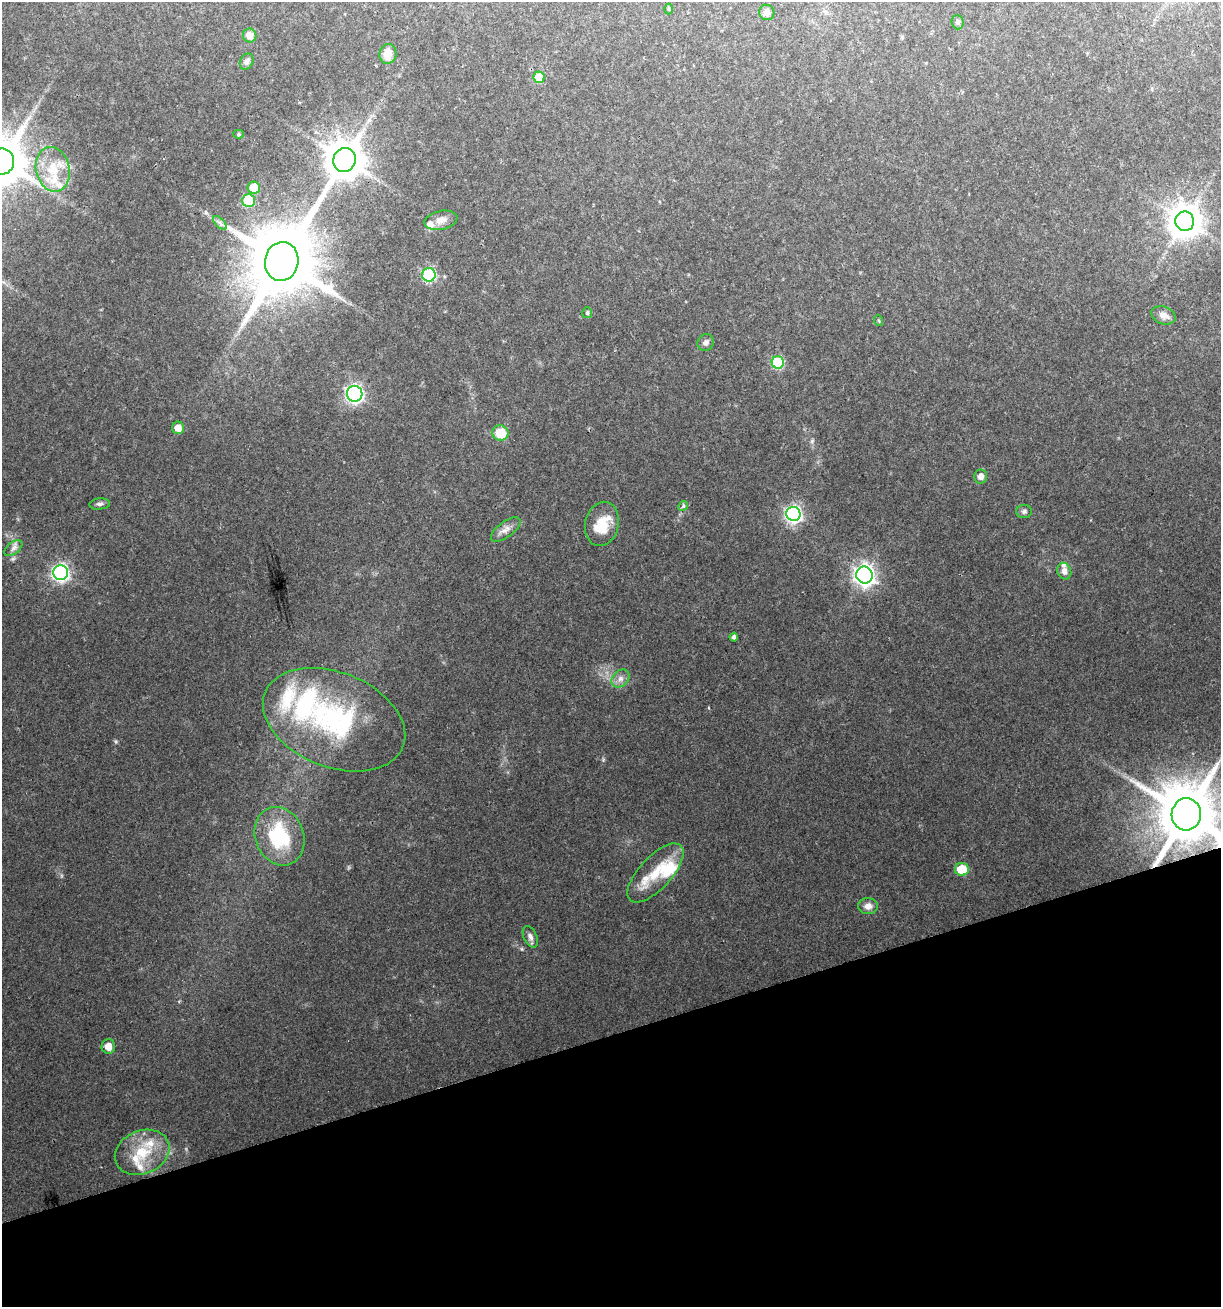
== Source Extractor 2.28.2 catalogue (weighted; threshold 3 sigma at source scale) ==
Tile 14 of 4 x 4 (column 2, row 4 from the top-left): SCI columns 1270-2488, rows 1-1305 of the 5026 x 5219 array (HDU 1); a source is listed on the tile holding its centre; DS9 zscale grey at full resolution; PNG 1223 x 1309 px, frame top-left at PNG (2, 2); each listed source drawn as its Kron ellipse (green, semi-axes under 4 px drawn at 4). Shown black and unused: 21% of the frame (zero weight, under 2 of 3 exposures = <1% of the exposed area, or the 3 px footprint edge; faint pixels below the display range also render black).
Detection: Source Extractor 2.28.2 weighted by HDU 2 'WHT'; one run over the whole footprint, this tile lists its part. Background 0.0877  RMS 0.0078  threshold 0.0349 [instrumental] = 3 sigma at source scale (4.5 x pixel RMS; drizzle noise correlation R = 1.50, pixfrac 1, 0.0396/0.0396 arcsec/px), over >= 5 px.
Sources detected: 59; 11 inside a brighter listed object's ellipse — not listed separately; the other 48 listed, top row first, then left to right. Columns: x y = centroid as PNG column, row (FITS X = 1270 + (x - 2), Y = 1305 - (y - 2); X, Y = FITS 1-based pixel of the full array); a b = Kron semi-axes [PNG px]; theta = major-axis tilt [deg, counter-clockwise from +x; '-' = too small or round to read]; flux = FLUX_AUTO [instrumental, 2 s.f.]
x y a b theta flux
669 9 5 3 - 0.73
767 12 8 7 - 3.7
957 22 7 6 - 1.9
250 36 7 6 - 6.7
388 54 10 8 82 8.8
247 62 8 6 60 2.4
539 77 6 5 - 19
239 134 5 4 - 1.1
344 160 12 11 - 2200
2 162 13 12 - 3600
53 169 22 16 -77 23
254 188 6 6 - 18
248 201 6 6 - 30
441 220 17 9 12 6.3
1185 221 10 9 - 1400
220 223 9 4 -45 2.2
282 261 20 16 80 7600
429 275 7 6 - 70
587 313 5 5 - 1.4
1163 315 13 8 -20 5.5
879 321 5 3 - 0.81
706 342 8 8 - 2.8
778 362 6 6 - 62
355 394 8 8 - 200
178 428 6 6 - 6.7
500 433 8 7 - 18
980 476 7 6 - 4.9
100 504 10 5 5 2.2
683 506 5 4 - 1.2
1024 511 8 6 3 2
793 514 7 7 - 220
602 524 22 16 76 17
506 529 17 7 37 5.4
13 548 10 6 38 3.1
1064 571 8 7 - 5.7
60 573 7 7 - 230
864 575 8 8 - 390
734 637 4 4 - 2.5
620 678 10 7 45 4
334 720 74 47 -22 130
1186 814 16 14 86 5700
279 836 30 24 -68 51
962 869 7 6 - 21
655 873 37 16 47 22
868 906 10 8 1 4.7
530 937 11 6 -65 3.4
108 1046 7 7 - 6.5
142 1152 28 21 23 28
Overlapping masked pixels (flux is a lower limit): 2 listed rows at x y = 344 160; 1186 814
Isophote crosses this tile's border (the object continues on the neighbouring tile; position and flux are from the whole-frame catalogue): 1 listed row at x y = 2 162
Unlisted compact peaks at least as high as the median listed source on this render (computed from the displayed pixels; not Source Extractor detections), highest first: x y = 116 741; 812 441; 603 760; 521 949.